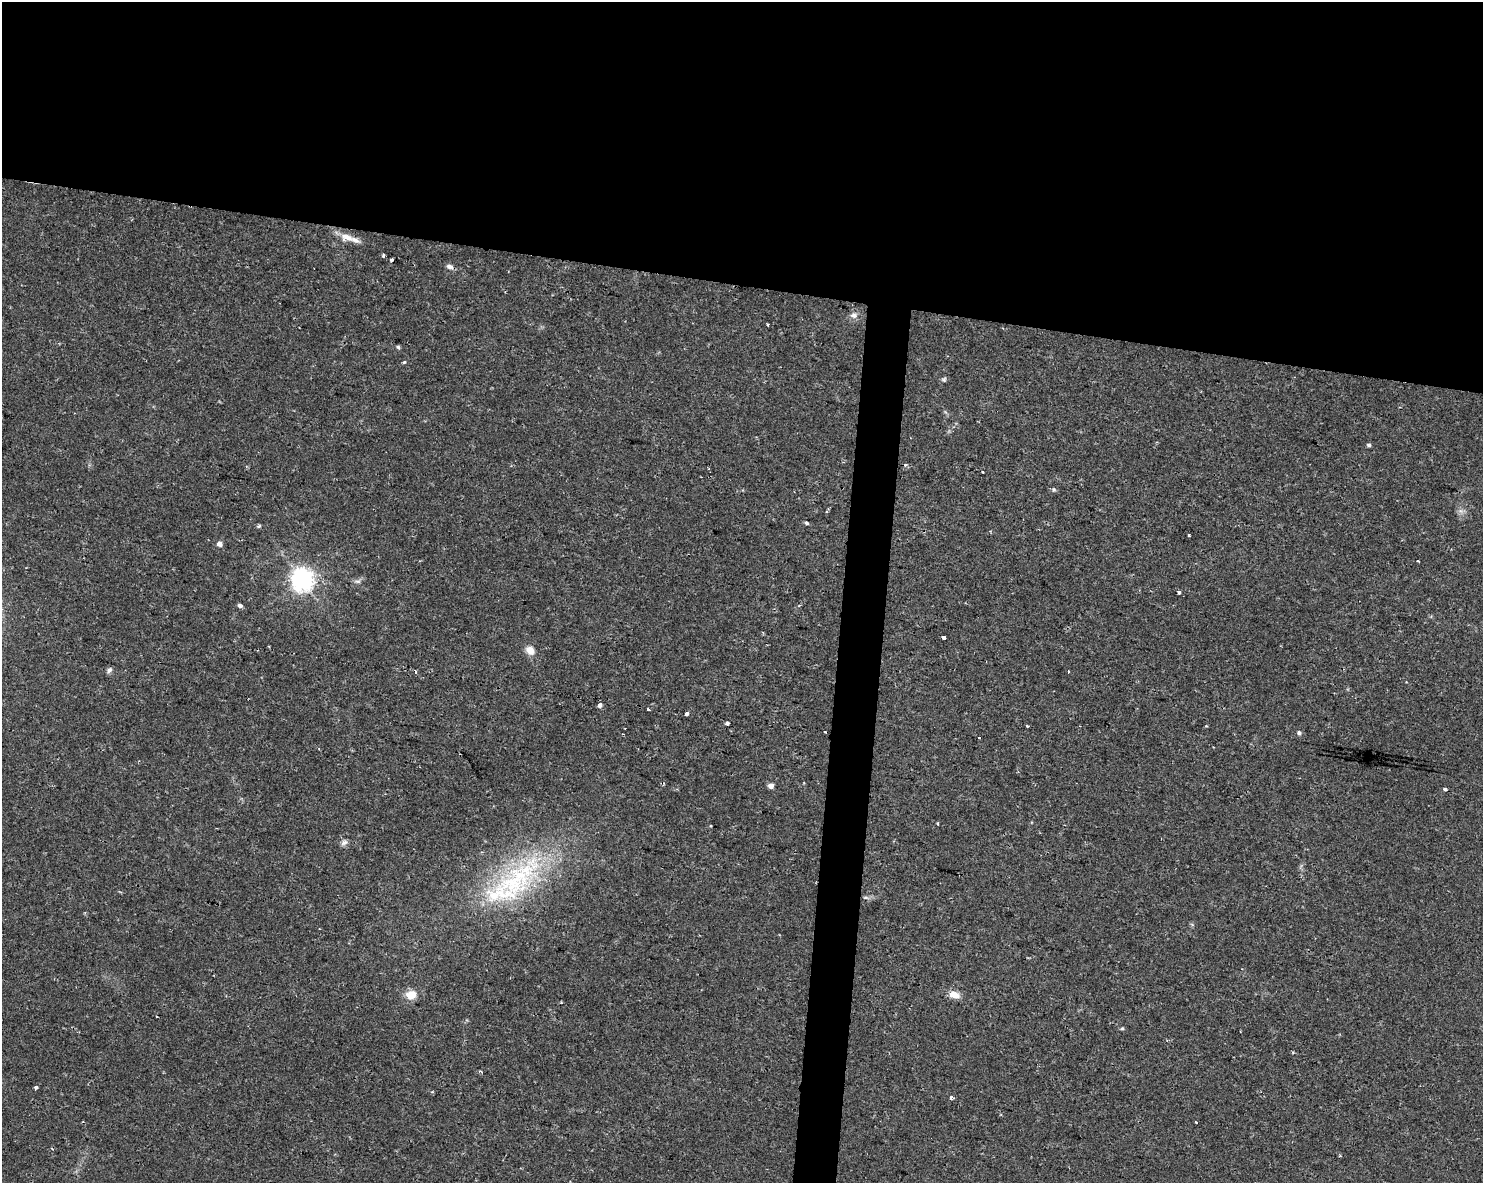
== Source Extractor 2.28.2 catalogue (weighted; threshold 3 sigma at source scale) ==
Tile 2 of 3 x 4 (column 2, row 1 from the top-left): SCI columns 1768-3248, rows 3543-4723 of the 4958 x 4735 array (HDU 1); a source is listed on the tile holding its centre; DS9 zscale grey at full resolution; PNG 1485 x 1185 px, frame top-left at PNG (2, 2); no overlay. Shown black and unused: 26% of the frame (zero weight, under 2 of 3 exposures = <1% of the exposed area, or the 3 px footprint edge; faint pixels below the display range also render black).
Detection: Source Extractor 2.28.2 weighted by HDU 2 'WHT'; one run over the whole footprint, this tile lists its part. Background 0.0302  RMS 0.0033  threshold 0.0149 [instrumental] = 3 sigma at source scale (4.5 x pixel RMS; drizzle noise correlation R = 1.50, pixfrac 1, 0.0396/0.0396 arcsec/px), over >= 5 px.
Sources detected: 51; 4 cosmic-ray / hot-pixel residue — not listed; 2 inside a brighter listed object's ellipse — not listed separately; the other 45 listed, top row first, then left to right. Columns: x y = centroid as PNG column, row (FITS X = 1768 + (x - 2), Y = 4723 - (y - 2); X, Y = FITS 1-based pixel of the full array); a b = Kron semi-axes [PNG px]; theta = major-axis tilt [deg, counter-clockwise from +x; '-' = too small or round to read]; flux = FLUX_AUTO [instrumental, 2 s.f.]
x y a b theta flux
346 237 20 11 -13 4
383 255 4 3 - 0.82
392 260 3 3 - 1.3
450 266 9 6 -14 1.2
854 315 11 6 0 1.3
768 324 3 2 - 0.35
398 347 5 4 - 0.5
404 362 4 3 - 0.66
1369 445 5 4 - 0.62
905 464 3 3 - 0.66
709 469 3 2 - 0.34
983 471 3 3 - 1
1054 490 6 5 - 0.53
807 523 5 4 - 0.53
259 526 5 4 - 0.63
1189 535 3 3 - 0.65
219 544 5 4 - 2.1
1418 561 3 2 - 0.51
301 580 8 7 - 250
358 581 9 4 -8 0.75
1179 592 4 3 - 0.77
240 605 5 4 - 0.94
944 637 4 3 - 8.5
530 650 11 9 -49 2.8
109 670 8 6 59 0.88
600 705 5 5 - 0.94
648 710 3 3 - 4.2
686 714 4 3 - 12
727 723 4 3 - 1.2
1027 726 3 3 - 0.34
1206 726 3 3 - 0.32
1299 733 5 5 - 0.89
770 786 5 4 - 2.3
1445 789 4 3 - 0.55
344 842 10 6 31 1.1
519 875 85 30 36 46
865 897 6 4 -18 0.5
411 995 13 11 17 4.3
954 995 12 7 -16 3.3
156 1016 3 2 - 0.46
1122 1028 5 4 - 0.39
1293 1052 4 3 - 0.3
35 1087 3 3 - 1.1
951 1098 3 3 - 1.8
1196 1122 3 3 - 1